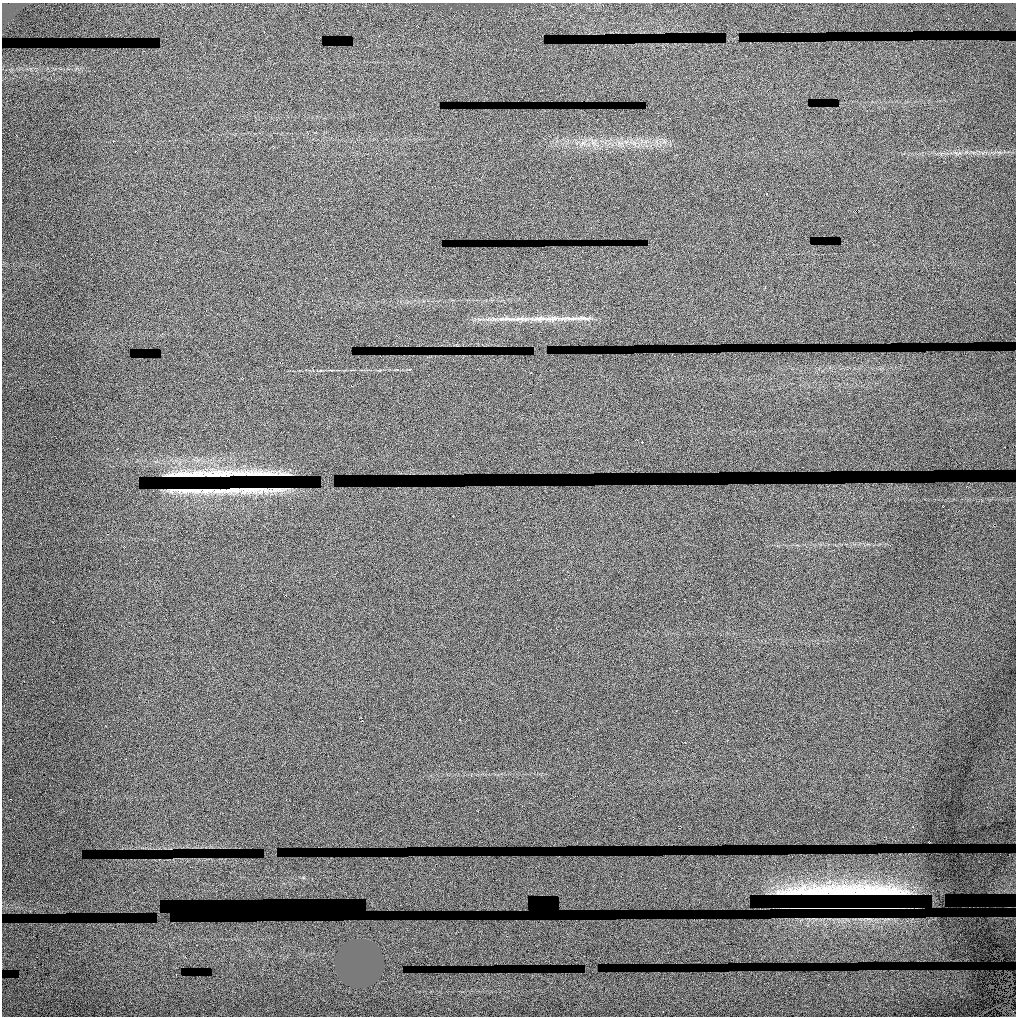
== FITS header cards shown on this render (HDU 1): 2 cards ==
NAXIS1  =                 1014 / length of data axis 1
NAXIS2  =                 1014 / length of data axis 2

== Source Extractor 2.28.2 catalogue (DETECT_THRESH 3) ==
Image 1014 x 1014 px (HDU 1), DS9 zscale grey, 1 PNG px = 1 image px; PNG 1018 x 1018 px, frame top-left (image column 1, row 1014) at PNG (2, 3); no overlay
Background 1.3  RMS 0.22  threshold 0.665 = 3 sigma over >= 5 px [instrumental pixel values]
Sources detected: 14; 8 with non-positive FLUX_AUTO (blend fragments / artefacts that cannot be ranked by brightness) are not listed; the other 6 listed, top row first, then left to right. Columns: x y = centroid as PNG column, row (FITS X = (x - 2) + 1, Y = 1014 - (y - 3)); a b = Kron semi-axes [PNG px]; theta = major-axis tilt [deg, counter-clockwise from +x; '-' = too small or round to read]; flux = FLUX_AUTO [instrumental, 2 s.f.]
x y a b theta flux
573 318 52 4 1 230
510 319 32 4 -6 160
539 319 36 7 2 240
636 440 3 2 - 7.6
208 490 12 2 3 75
817 893 37 2 0 250
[8 non-positive-flux detections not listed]